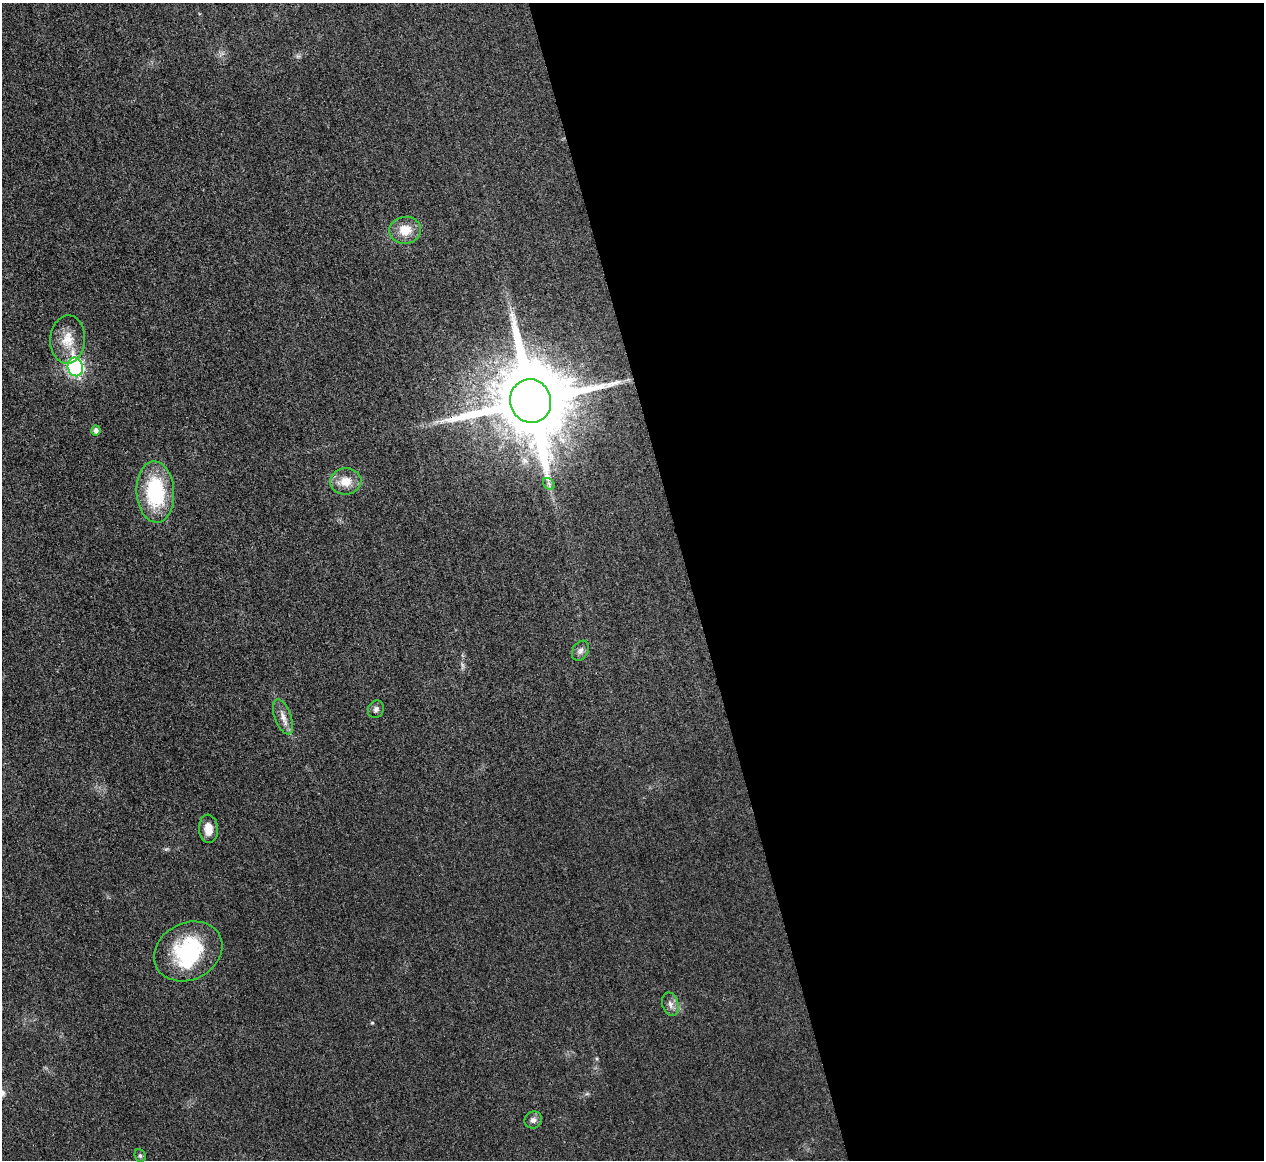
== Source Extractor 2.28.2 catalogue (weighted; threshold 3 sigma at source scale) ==
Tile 8 of 4 x 4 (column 4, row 2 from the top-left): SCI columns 3795-5056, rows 2467-3624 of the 5067 x 5048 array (HDU 1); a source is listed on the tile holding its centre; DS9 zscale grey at full resolution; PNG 1266 x 1162 px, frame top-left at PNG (2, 3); each listed source drawn as its Kron ellipse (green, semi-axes under 4 px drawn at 4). Shown black and unused: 46% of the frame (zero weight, under 3 of 4 exposures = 1% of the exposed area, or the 3 px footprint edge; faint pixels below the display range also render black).
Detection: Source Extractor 2.28.2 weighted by HDU 2 'WHT'; one run over the whole footprint, this tile lists its part. Background 0.0224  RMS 0.0056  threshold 0.0253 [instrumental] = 3 sigma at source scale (4.5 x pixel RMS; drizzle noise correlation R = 1.50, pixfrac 1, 0.05/0.05 arcsec/px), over >= 5 px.
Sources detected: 17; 1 inside a brighter object's white glare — neither listed nor drawn; the other 16 listed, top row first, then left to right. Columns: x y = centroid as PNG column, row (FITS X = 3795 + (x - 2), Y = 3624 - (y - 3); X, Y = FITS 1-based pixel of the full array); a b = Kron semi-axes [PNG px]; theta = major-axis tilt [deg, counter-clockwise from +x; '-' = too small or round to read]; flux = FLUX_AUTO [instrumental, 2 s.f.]
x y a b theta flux
405 230 16 13 6 9.5
68 339 24 17 87 11
75 367 9 7 -77 130
531 401 22 20 -72 8300
96 430 5 4 - 2.5
346 481 15 13 4 8.2
549 484 6 5 - 1.3
155 492 30 19 -86 43
580 651 11 7 60 2.4
376 709 9 7 60 2
283 717 18 8 -69 4.5
208 829 14 9 -86 6.3
188 951 35 28 26 46
670 1004 12 8 -75 2.9
533 1120 9 8 - 2.4
140 1156 7 5 -69 1.1
Overlapping masked pixels (flux is a lower limit): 1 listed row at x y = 531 401